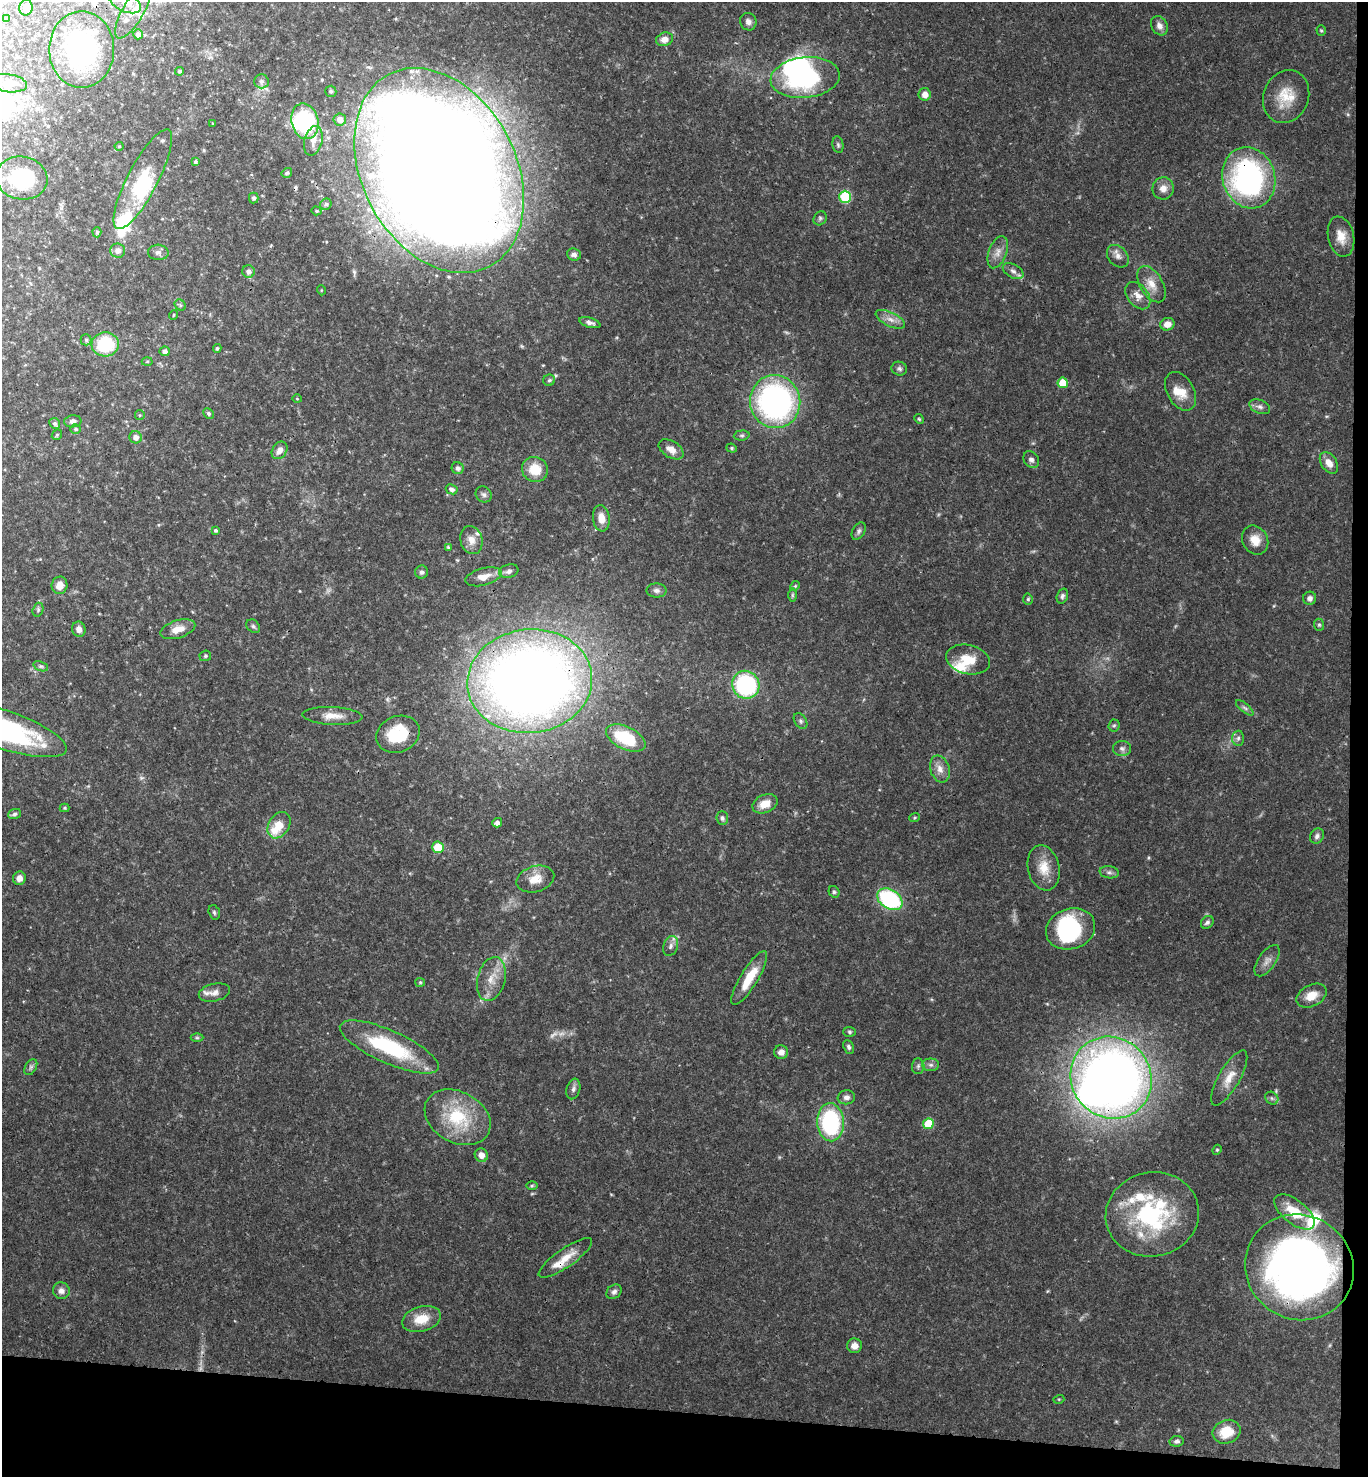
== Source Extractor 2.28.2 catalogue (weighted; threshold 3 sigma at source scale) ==
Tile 9 of 3 x 3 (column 3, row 3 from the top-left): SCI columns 2892-4257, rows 11-1485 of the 4515 x 4443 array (HDU 1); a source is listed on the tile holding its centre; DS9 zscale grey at full resolution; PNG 1370 x 1479 px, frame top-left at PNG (2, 2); each listed source drawn as its Kron ellipse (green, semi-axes under 4 px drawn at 4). Shown black and unused: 6% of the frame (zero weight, under 3 of 4 exposures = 6% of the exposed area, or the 3 px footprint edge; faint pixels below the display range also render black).
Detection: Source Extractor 2.28.2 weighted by HDU 2 'WHT'; one run over the whole footprint, this tile lists its part. Background 0.0672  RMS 0.0037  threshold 0.0166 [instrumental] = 3 sigma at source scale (4.5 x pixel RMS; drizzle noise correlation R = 1.50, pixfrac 1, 0.05/0.05 arcsec/px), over >= 5 px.
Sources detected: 199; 3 too faint to see at this stretch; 6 inside a brighter object's white glare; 2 cosmic-ray / hot-pixel residue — neither listed nor drawn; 15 inside a brighter listed object's ellipse — not listed separately; the other 173 listed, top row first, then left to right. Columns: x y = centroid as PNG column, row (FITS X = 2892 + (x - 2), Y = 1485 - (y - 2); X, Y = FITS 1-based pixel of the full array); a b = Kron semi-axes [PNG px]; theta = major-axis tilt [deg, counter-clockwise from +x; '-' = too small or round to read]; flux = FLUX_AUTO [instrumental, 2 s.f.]
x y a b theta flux
125 2 17 9 -26 3.8
26 8 8 6 78 1.6
133 12 30 10 60 5.6
7 18 4 3 - 0.29
748 22 9 8 - 1.6
1159 26 10 8 -59 2.2
1321 30 5 4 - 0.46
138 34 5 4 - 1.7
665 39 9 6 18 2.8
82 49 38 32 90 46
179 71 4 4 - 0.57
805 78 35 20 6 53
261 81 7 7 - 1.3
9 83 18 9 -7 3.4
331 91 6 5 - 0.83
925 94 6 6 - 2.9
1286 97 27 22 68 10
340 119 6 6 - 3.1
305 121 18 13 -76 36
213 124 3 2 - 0.36
313 141 15 9 75 3.5
838 145 8 5 -80 0.79
119 146 4 4 - 0.38
195 162 4 4 - 0.77
439 171 108 77 -62 1600
287 173 5 4 - 0.79
22 178 26 21 -10 28
1249 178 31 26 -72 82
143 179 56 15 62 20
1163 188 11 10 - 3
845 197 6 5 - 27
254 198 5 4 - 0.7
326 204 6 5 - 0.93
316 211 5 4 - 0.52
820 218 7 6 - 0.8
97 232 5 4 - 0.72
1341 237 20 13 -77 5.2
118 251 7 7 - 2.3
158 252 10 7 -3 1.5
998 252 17 9 69 3.2
574 255 7 6 - 1.2
1118 256 13 9 -48 2.3
1013 271 11 6 -28 1.6
248 272 6 6 - 1.6
1151 284 20 11 -58 5.1
321 290 5 3 - 0.35
1138 296 15 10 -51 3.5
180 305 6 5 - 0.62
173 315 5 3 - 0.31
890 319 16 7 -26 2.8
590 323 11 5 -17 1.4
1167 324 7 6 - 2.9
86 340 5 5 - 0.72
105 344 13 12 - 21
217 348 4 4 - 0.61
164 351 5 4 - 1.3
147 361 5 3 - 0.38
899 369 8 7 - 0.99
549 380 6 5 - 0.75
1063 383 5 5 - 8.4
1181 391 21 13 -61 5.8
297 399 4 3 - 0.3
775 402 26 25 - 100
1260 407 11 7 -22 1.6
209 414 6 4 -47 0.82
140 415 5 5 - 0.53
919 419 5 4 - 0.47
73 421 8 6 8 1.5
55 423 5 5 - 0.92
75 429 5 5 - 0.7
57 435 6 4 47 0.47
742 435 8 5 5 0.76
136 437 6 6 - 2.1
732 448 5 4 - 0.55
671 449 14 8 -32 3.3
280 450 9 7 56 2.7
1031 460 9 7 -54 1.4
1329 463 12 7 -56 3.3
458 468 6 6 - 1.4
535 469 13 12 - 7.5
452 489 6 5 - 1.3
484 494 8 7 - 1.2
601 518 13 8 -82 4.1
215 530 4 3 - 0.65
859 531 9 6 59 1.1
471 540 14 11 -75 3.6
1255 540 15 12 -58 4.7
448 547 4 4 - 0.38
509 571 10 6 16 1.4
422 572 6 6 - 1.2
483 577 19 8 15 4.2
59 585 9 8 - 3.2
795 586 5 4 - 0.47
656 591 10 7 -1 1.4
792 595 7 4 -90 0.62
1062 596 8 5 71 0.93
1310 598 6 6 - 1.5
1028 599 5 5 - 0.52
38 610 7 5 72 0.76
1319 625 6 5 - 0.6
253 626 8 5 -44 0.8
79 629 8 6 -71 1.9
178 629 18 9 17 4.5
205 656 6 5 - 0.58
968 659 22 14 -13 7.7
41 666 8 4 -19 0.76
530 681 62 52 7 500
746 685 14 13 - 44
1245 708 11 4 -40 0.96
332 716 30 9 -3 4.9
800 721 8 5 -54 0.92
1114 725 6 5 - 0.63
2 729 68 19 -19 79
398 734 22 18 22 16
626 738 21 11 -26 18
1238 738 7 6 - 1
1122 748 9 7 -4 1.5
940 769 14 9 -71 3
765 804 13 9 23 4.5
65 808 5 4 - 0.44
14 814 6 5 - 0.85
722 818 7 6 - 1
915 818 5 3 - 0.46
497 823 5 4 - 1.6
279 825 14 10 57 6.8
1317 836 8 6 55 1.1
438 847 6 6 - 8.3
1044 868 23 15 -77 7
1109 872 9 6 -9 1.2
19 878 7 6 - 2.1
535 879 19 13 16 5.3
834 892 6 5 - 0.71
890 899 14 9 -32 41
214 912 7 5 -74 0.68
1207 922 7 5 48 1.1
1070 929 25 20 19 34
671 946 10 7 72 1.7
1267 961 18 8 55 2.7
749 978 31 8 59 9.3
491 979 22 14 76 6.5
420 982 5 4 - 0.42
214 992 16 8 13 2.5
1311 996 16 10 27 5
849 1032 6 5 - 0.65
197 1038 6 4 0 0.55
389 1047 53 16 -24 32
849 1047 7 5 -66 0.94
781 1052 7 7 - 2.2
931 1065 8 6 0 1.2
918 1066 8 6 87 0.94
31 1067 8 5 60 1
1111 1078 42 39 -50 360
1229 1078 31 10 60 5.7
573 1089 10 6 74 1.4
846 1097 9 7 7 1.5
1272 1098 7 5 -44 0.96
458 1117 35 25 -29 21
830 1122 19 13 -86 41
928 1124 5 5 - 12
1217 1150 5 4 - 0.47
481 1155 7 6 - 2.5
532 1186 6 4 1 0.48
1294 1212 24 11 -38 11
1152 1214 47 42 12 49
565 1258 32 9 35 6.3
1299 1267 55 52 -31 220
61 1291 8 8 - 2.1
614 1292 8 6 41 1.2
421 1319 20 12 17 7.5
855 1346 7 7 - 2.7
1059 1399 5 3 - 0.36
1226 1432 14 11 21 8
1177 1441 7 5 9 0.98
Overlapping masked pixels (flux is a lower limit): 5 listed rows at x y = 439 171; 1249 178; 530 681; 2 729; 1111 1078
Isophote crosses this tile's border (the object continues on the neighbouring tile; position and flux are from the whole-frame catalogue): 5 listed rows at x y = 125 2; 133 12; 439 171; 22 178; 2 729